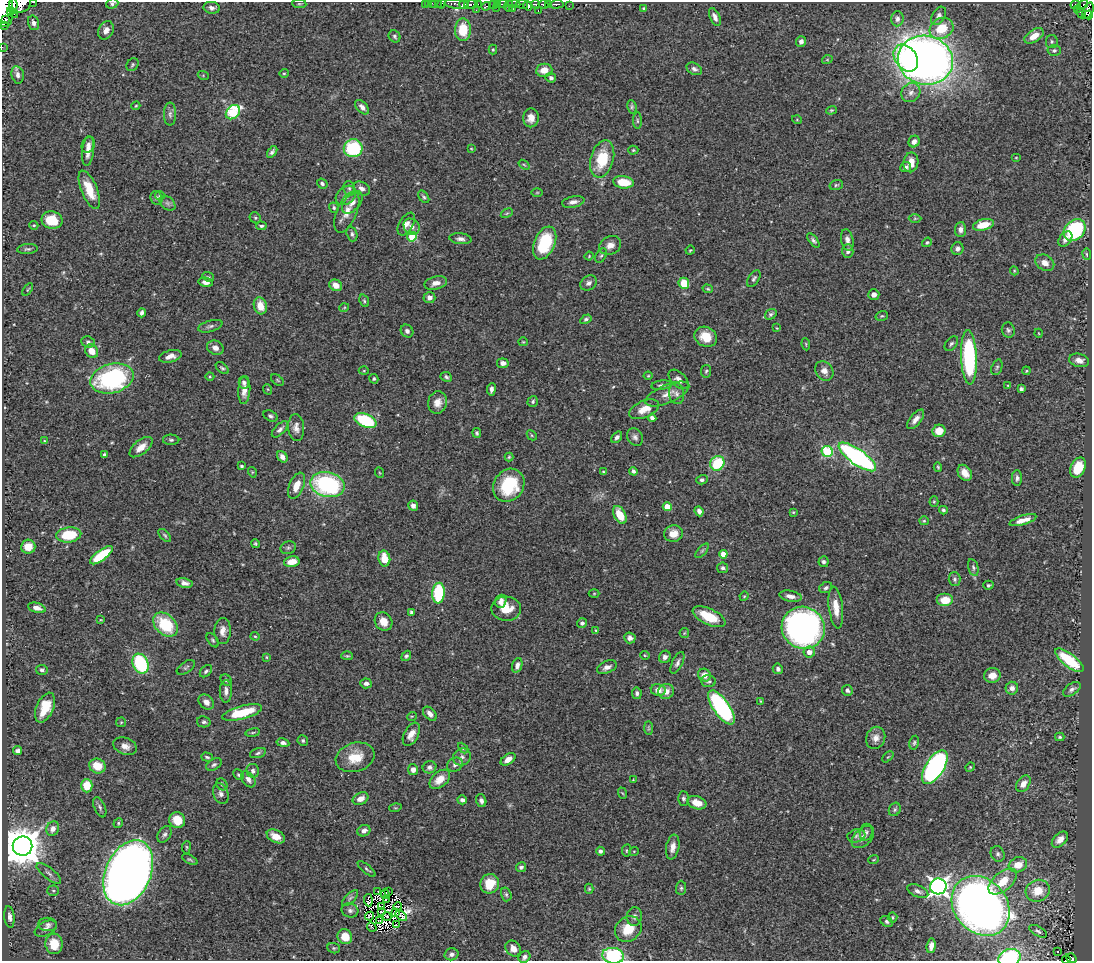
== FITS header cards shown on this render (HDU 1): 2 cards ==
NAXIS1  =                 1090
NAXIS2  =                  959

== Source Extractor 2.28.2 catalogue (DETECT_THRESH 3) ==
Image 1090 x 959 px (HDU 1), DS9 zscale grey, 1 PNG px = 1 image px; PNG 1094 x 963 px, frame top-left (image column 1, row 959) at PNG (2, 2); each listed source drawn as its Kron ellipse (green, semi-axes under 4 px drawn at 4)
Background 0.799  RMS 0.024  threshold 0.0712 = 3 sigma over >= 5 px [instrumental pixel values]
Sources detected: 431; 7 with non-positive FLUX_AUTO (blend fragments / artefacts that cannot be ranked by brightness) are neither listed nor drawn; the other 424 listed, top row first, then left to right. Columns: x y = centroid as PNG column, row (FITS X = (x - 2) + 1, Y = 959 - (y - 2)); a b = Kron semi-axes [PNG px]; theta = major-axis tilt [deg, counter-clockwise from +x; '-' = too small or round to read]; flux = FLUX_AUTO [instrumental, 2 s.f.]
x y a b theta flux
34 2 3 2 - 36
425 3 2 2 - 8.7
429 3 3 2 - 3.3
432 3 2 2 - 5.7
438 3 2 2 - 14
20 4 11 8 18 970
112 4 6 5 - 3.3
299 4 7 3 -7 2.1
442 4 5 3 - 19
456 4 12 4 -5 160
464 4 5 3 - 140
471 4 7 4 -3 170
478 4 4 3 - 19
497 4 3 2 - 34
503 4 4 2 - 90
514 4 6 3 -3 99
522 4 6 3 -8 290
535 4 4 3 - 99
543 4 5 3 - 220
549 4 3 3 - 160
557 4 7 3 2 150
1083 4 6 3 33 12
493 5 4 3 - 92
1075 5 5 4 - 120
13 6 8 3 87 550
486 6 5 3 - 70
509 6 6 4 78 150
528 6 5 3 - 400
569 6 2 2 - 8.5
212 8 8 6 -11 6.9
496 8 2 2 - 23
643 8 4 3 - 1.8
512 9 3 2 - 36
1077 9 3 2 - 13
4 10 17 9 -86 2000
476 10 3 2 - 2.5
538 11 3 2 - 26
1088 11 8 5 66 210
13 13 6 3 -38 180
1081 13 5 2 - 17
1088 15 4 3 - 72
938 16 10 6 58 6.3
715 17 10 5 -65 7.7
897 19 7 6 - 5.8
6 20 3 2 - 110
34 23 7 5 -74 6.3
3 25 3 2 - 19
942 28 12 10 28 41
106 30 9 7 63 9.2
463 30 11 8 89 47
395 36 6 5 - 3.1
1034 36 11 6 33 19
801 41 5 5 - 6.1
1052 42 7 6 - 3.2
2 47 2 2 - 8.4
493 50 5 4 - 1.8
1054 50 6 5 - 3.6
906 58 15 10 -55 90
827 60 5 3 - 1.4
925 60 28 24 -14 1500
133 65 7 5 55 2.7
694 69 8 5 -28 4.9
544 70 8 6 7 16
284 73 4 4 - 1.8
18 75 9 6 -78 7
203 75 5 3 - 1.3
551 78 5 4 - 4.1
911 92 10 9 - 10
136 106 4 3 - 1.7
362 107 8 5 -47 7.3
632 107 7 4 -82 2.8
831 110 5 4 - 1.9
233 112 8 6 46 120
170 114 11 6 90 6.2
531 118 9 8 - 14
797 120 5 3 - 1.4
637 121 8 4 -89 2.9
914 142 6 5 - 7.4
88 145 8 6 60 6.5
353 148 9 9 - 110
471 149 4 2 - 1
633 150 5 4 - 2.1
88 151 15 6 84 13
272 152 6 4 54 4.2
1016 158 5 3 - 1.2
602 159 19 11 75 60
911 162 10 7 80 17
524 165 6 3 -37 1.8
906 167 5 5 - 4.3
623 182 10 6 -7 37
322 184 5 4 - 3.3
836 185 7 5 16 2.7
349 188 7 5 -76 3.7
361 188 9 6 -30 8
89 190 20 8 -68 36
537 192 5 3 - 1.5
346 195 11 8 40 11
160 196 5 4 - 2.1
424 197 7 4 -54 3.1
156 198 7 6 - 4.3
352 202 13 7 50 12
573 202 11 5 11 8.3
168 203 9 6 -41 4.7
334 208 5 4 - 2.7
347 212 22 10 67 20
507 213 6 4 30 1.8
255 218 6 5 - 2.6
915 218 6 4 1 2.4
52 220 10 8 -11 42
406 224 12 7 60 9.9
34 225 4 4 - 1.9
983 225 10 5 14 30
261 226 5 3 - 3.1
412 227 9 7 -45 10
960 229 7 5 87 6.7
1075 230 12 9 45 160
352 234 7 5 -72 4
412 237 5 4 - 69
460 239 11 5 -7 6.4
1065 239 8 6 53 8.2
813 240 8 4 -51 4
847 240 11 6 -79 7.6
927 242 5 4 - 2.4
545 243 17 10 66 85
610 245 11 9 25 12
27 249 10 5 4 3.8
957 249 6 6 - 5.9
690 250 4 3 - 1.6
848 251 7 5 89 5.8
1087 254 5 3 - 1.9
589 256 4 3 - 1.4
601 256 8 5 62 3.1
1045 263 10 7 -31 12
1014 271 4 4 - 1.7
208 277 6 4 -21 2.2
754 278 9 5 58 4
206 282 7 4 -11 7.3
436 283 11 6 15 11
589 283 9 7 33 6.8
684 283 6 5 - 44
336 285 6 5 - 14
708 289 5 3 - 1.9
28 290 7 3 55 1.7
874 295 5 5 - 8.4
429 298 6 5 - 8.1
364 301 6 4 -68 2.4
260 306 8 6 -73 25
344 308 5 3 - 1.4
141 313 4 3 - 4.6
771 314 6 5 - 3.3
882 316 6 4 19 2.4
586 319 6 4 32 3.8
210 326 12 5 15 4.9
777 328 4 3 - 1.2
1008 330 8 6 -74 4
407 331 7 6 - 5.4
1038 333 4 3 - 1.2
706 337 12 9 -27 24
88 342 7 5 -23 4
523 342 5 4 - 1.7
806 344 6 4 -82 1.9
951 344 8 5 50 3.9
215 348 8 7 - 9.9
92 351 7 6 - 18
170 356 11 6 15 11
969 357 27 8 -88 210
1079 360 10 6 -11 9.2
503 363 6 4 -8 7.6
997 367 8 5 70 3.2
222 368 7 4 -42 3.1
364 371 5 3 - 1.6
706 371 6 5 - 2.8
824 371 10 8 -52 10
1026 371 4 3 - 1.4
648 376 4 4 - 1.6
210 377 4 3 - 1.6
446 377 6 4 -26 3
112 378 22 14 15 230
374 379 5 4 - 2.2
679 379 12 7 -43 9.7
277 380 7 4 -37 2.4
244 383 6 5 - 4.1
661 385 10 4 8 4.2
1008 385 4 3 - 1.5
267 389 5 3 - 1.5
491 389 6 3 83 5.2
1021 389 4 3 - 3.9
244 390 14 6 86 12
667 394 23 9 23 16
677 394 10 7 -82 6.6
533 401 5 5 - 3.1
437 403 11 9 75 14
644 409 16 8 23 20
270 416 7 5 -26 3.3
652 418 4 4 - 7.2
916 419 12 5 51 9.7
365 421 11 6 -23 100
296 428 13 8 -86 10
280 429 10 5 44 5.5
939 431 6 6 - 25
477 433 5 4 - 2.9
532 435 6 3 -47 1.8
617 437 6 4 53 5.2
635 437 9 7 -54 5.8
171 440 8 5 -1 3.6
44 441 4 2 - 1.3
141 447 14 7 39 17
827 451 5 5 - 140
105 455 4 3 - 4.4
282 457 6 4 -53 8.1
509 457 4 4 - 2
857 457 22 7 -35 380
717 463 7 6 - 80
241 466 3 3 - 2.9
938 467 5 4 - 2
1078 468 10 7 65 44
633 471 4 3 - 4
252 472 5 3 - 1.5
603 472 4 3 - 1.8
380 473 5 3 - 1.6
965 473 9 6 -55 15
1017 478 8 5 -90 4.7
702 480 5 4 - 3.6
327 485 17 12 -12 210
509 485 17 14 55 92
296 486 14 7 68 20
934 501 5 4 - 1.8
413 506 5 4 - 7.1
667 507 4 4 - 36
943 510 4 4 - 3
699 511 5 4 - 6.3
793 512 4 3 - 1.7
620 515 9 5 -63 34
1023 520 14 4 17 15
924 521 5 4 - 2.2
673 534 9 8 - 17
69 535 12 7 6 65
165 535 8 4 -46 2.9
255 544 4 4 - 2.3
28 547 7 7 - 22
288 548 8 6 21 3.4
702 551 9 4 48 2.9
723 554 4 4 - 14
101 555 13 5 36 77
384 558 8 6 -78 27
292 562 8 5 13 22
823 562 5 5 - 4.1
723 568 5 5 - 3.4
973 568 9 5 -77 3.7
955 579 7 6 - 3.6
184 583 8 5 -11 6.9
988 585 5 4 - 2.8
826 588 7 5 23 3.9
438 593 10 6 85 110
594 594 5 3 - 1.5
744 596 5 4 - 1.8
791 596 11 5 -10 10
945 600 8 6 0 29
501 601 6 5 - 8.4
37 608 9 5 -15 9.6
836 608 21 7 -83 22
506 609 15 12 -3 28
411 612 3 3 - 2.8
709 617 18 8 -25 44
101 620 4 2 - 1.2
383 621 10 8 -54 16
582 623 5 5 - 4.4
165 625 14 10 -43 77
803 628 22 21 - 730
596 630 4 3 - 1.6
223 631 13 8 89 12
684 633 5 4 - 1.7
255 636 4 4 - 1.8
630 638 6 5 - 6
213 640 8 5 -53 3
809 652 6 5 - 11
645 655 4 3 - 1.5
347 656 6 3 0 2.1
406 656 5 4 - 3.3
266 657 4 2 - 1.4
665 657 6 5 - 5.8
1069 660 17 6 -38 75
677 663 12 5 64 5.7
141 664 10 7 -66 130
517 665 7 5 71 7.1
186 667 10 5 35 3.4
607 667 10 6 23 7.7
778 669 5 5 - 4.6
42 670 6 5 - 3.2
206 671 7 5 44 3.4
704 675 7 6 - 11
992 675 8 7 - 16
226 680 6 5 - 3.5
708 681 7 6 - 3.3
366 683 6 5 - 5.9
1012 688 6 6 - 7.6
1072 689 10 5 34 5.7
658 690 7 5 -9 12
847 690 5 5 - 4.3
226 691 11 6 88 8.1
666 691 8 7 - 15
637 693 6 4 -78 4.2
760 701 4 2 - 1.3
206 702 8 7 - 9.8
45 707 16 8 67 37
721 707 20 8 -55 270
242 712 20 6 15 65
430 714 8 5 -47 9.8
412 716 5 3 - 1.3
121 722 5 4 - 1.9
204 722 7 5 -12 3.4
648 728 7 4 -89 2.4
253 733 7 4 9 2.4
411 734 12 7 63 14
1060 737 4 3 - 2.5
876 738 11 9 68 12
303 741 5 5 - 2.9
283 743 6 4 -11 5.9
914 743 7 4 79 3
125 746 12 8 -22 11
463 748 6 4 -46 2.1
18 751 4 4 - 5.5
258 753 8 4 17 3.3
207 757 6 3 -16 2.4
355 757 20 14 18 37
462 757 9 8 - 6.9
888 757 7 2 44 1.3
508 759 8 5 33 12
214 764 8 5 32 4
455 765 8 6 29 5.7
97 766 8 7 - 30
429 767 7 6 - 5.8
935 767 19 9 57 340
970 767 5 4 - 1.9
413 770 5 5 - 8.8
253 771 7 6 - 5.5
238 775 6 4 -45 2.6
248 779 9 6 -53 7.8
440 779 12 7 41 20
633 780 3 3 - 1.1
222 784 6 5 - 3
1023 784 9 6 54 13
87 786 7 5 -89 33
622 793 6 3 -69 1.6
221 794 10 7 -69 7.5
683 798 7 5 -87 4.2
361 799 8 6 24 13
462 800 5 4 - 4.5
481 801 6 5 - 5.7
697 803 10 6 -19 23
100 807 10 5 -66 4.5
395 808 6 4 16 2.1
895 809 7 5 59 3.1
177 820 8 7 - 30
118 823 5 4 - 2
53 829 7 6 - 9.9
364 831 7 5 22 6.8
866 832 8 6 80 4.4
164 834 9 6 57 5
276 836 10 6 -27 16
856 836 9 6 14 4.7
863 837 13 8 45 10
1060 840 9 6 43 12
23 846 10 9 - 5000
186 847 6 3 83 1.8
673 847 12 6 79 11
626 850 6 3 81 1.7
600 851 4 4 - 5
634 851 5 3 - 1.3
998 854 8 6 -64 5
190 860 8 4 -27 2.5
873 860 5 2 - 1.3
1018 865 9 7 18 22
521 867 5 4 - 4.7
367 869 11 4 -40 3.2
49 873 15 5 -38 6.6
128 873 34 22 66 2800
1003 881 17 9 41 35
490 884 10 9 - 32
938 886 8 8 - 770
681 888 7 5 89 3.2
589 889 5 4 - 2
53 891 6 5 - 2.5
378 891 2 2 - 2.1
918 891 11 6 -22 6.7
1038 891 12 10 24 33
389 892 3 2 - 0.56
385 894 5 2 - 0.16
506 894 7 5 -74 2.9
350 898 10 4 44 3.7
386 899 3 3 - 1.8
368 900 6 3 -85 0.34
398 906 4 2 - 1.3
981 906 32 26 -49 1300
382 907 4 2 - 0.2
350 910 8 7 - 5.2
381 912 2 2 - 1.4
396 913 4 3 - 1.6
370 916 4 2 - 1
387 916 5 2 - 2.7
401 916 6 2 -42 3.3
634 916 9 7 81 5.4
9 917 11 5 -83 7.1
892 917 5 5 - 2.2
380 920 3 2 - 1.3
887 921 7 5 -34 3.2
48 924 9 6 1 5.1
396 925 2 2 - 2.6
372 927 5 2 - 0.47
46 928 12 7 27 6.7
628 929 14 12 38 33
1038 931 10 4 -30 4.5
345 937 8 7 - 25
54 944 10 8 -85 35
931 946 7 4 83 8.6
334 948 6 5 - 2.6
513 949 9 7 -48 11
1058 951 3 3 - 3.7
451 954 7 6 - 5.3
613 956 11 8 -8 140
524 957 6 5 - 5.8
1010 958 11 8 18 160
1071 958 6 4 -35 49
1066 960 4 2 - 18
At the frame edge (FLAGS 8, measured only in part): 16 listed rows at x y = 34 2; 425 3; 429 3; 432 3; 438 3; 20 4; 112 4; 442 4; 456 4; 4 10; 3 25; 2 47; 613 956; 1010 958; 1071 958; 1066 960
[7 non-positive-flux detections neither listed nor drawn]